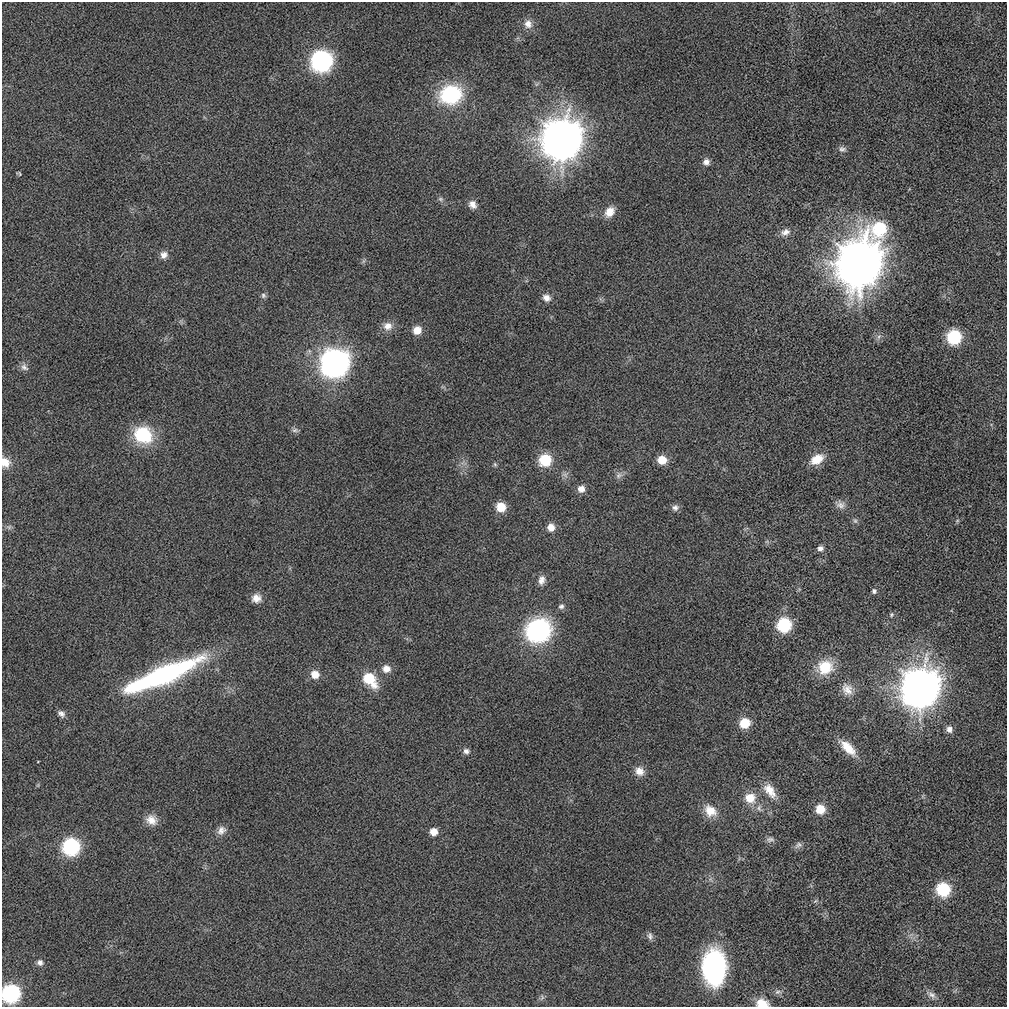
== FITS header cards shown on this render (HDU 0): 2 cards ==
NAXIS1  =                 1005 / Number of pixels along this axis
NAXIS2  =                 1005 / Number of pixels along this axis

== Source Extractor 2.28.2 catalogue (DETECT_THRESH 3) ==
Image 1005 x 1005 px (HDU 0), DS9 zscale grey, 1 PNG px = 1 image px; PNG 1009 x 1009 px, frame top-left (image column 1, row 1005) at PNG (2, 2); no overlay
Background -1.28e-13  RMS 8.0e-12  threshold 2.39e-11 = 3 sigma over >= 5 px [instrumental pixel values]
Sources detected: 82; all 82 listed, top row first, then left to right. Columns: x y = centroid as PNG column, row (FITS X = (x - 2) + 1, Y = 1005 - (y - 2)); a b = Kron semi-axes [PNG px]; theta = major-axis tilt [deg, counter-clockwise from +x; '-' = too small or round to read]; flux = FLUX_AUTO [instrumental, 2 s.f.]
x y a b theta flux
528 24 13 11 -72 4.6e-09
321 61 12 11 - 1.5e-07
451 95 21 18 14 4.7e-08
562 139 17 16 - 1.3e-06
842 149 10 7 -2 2.0e-09
706 162 8 8 - 2.8e-09
19 174 6 4 -35 7.2e-10
441 199 9 6 -41 1.5e-09
472 205 10 9 - 3.6e-09
610 212 13 10 53 6.4e-09
785 232 13 9 19 3.3e-09
164 255 10 9 - 3.4e-09
363 261 7 4 71 9.1e-10
860 263 21 16 63 2.1e-06
263 295 7 7 - 1.4e-09
546 298 10 8 -31 3.7e-09
388 326 13 11 -7 4.8e-09
417 330 8 8 - 6.8e-09
879 337 9 5 70 1.7e-09
954 337 9 9 - 4.5e-08
335 363 14 13 - 4.1e-07
24 367 11 8 -43 2.4e-09
295 430 10 6 -6 1.5e-09
143 435 22 19 -25 2.9e-08
817 459 17 10 31 9.6e-09
545 460 10 9 - 2.4e-08
662 460 9 8 - 8.8e-09
5 462 13 10 -57 5.8e-09
495 464 7 5 -69 8.7e-10
565 475 10 7 8 2.1e-09
619 475 10 8 44 2.4e-09
581 489 8 8 - 4.1e-09
840 505 14 10 -31 3.3e-09
501 507 9 8 - 1.1e-08
675 508 9 8 - 2.1e-09
855 521 8 5 -63 1.2e-09
957 521 6 4 46 8.3e-10
9 527 8 7 - 1.5e-09
551 527 8 8 - 5.0e-09
820 548 7 6 - 2.2e-09
541 580 12 8 74 3.5e-09
874 591 6 5 - 1.2e-09
256 598 10 9 - 4.6e-09
561 606 8 7 - 1.7e-09
891 615 6 6 - 9.5e-10
784 625 9 9 - 3.9e-08
538 630 24 22 34 7.6e-08
825 667 18 16 25 1.7e-08
386 669 10 9 - 4.8e-09
315 674 10 9 - 6.1e-09
163 675 78 15 23 1.2e-07
369 679 16 10 -48 2.1e-08
920 688 16 15 - 1.3e-06
847 689 17 13 -58 5.9e-09
61 714 10 7 -42 2.3e-09
744 723 9 8 - 1.4e-08
949 729 8 8 - 3.1e-09
848 748 25 10 -44 1.1e-08
466 751 8 7 - 2.2e-09
38 761 3 2 - 3.1e-10
639 771 12 10 -39 5.1e-09
770 791 22 11 -56 8.2e-09
750 798 11 10 - 1.1e-08
759 808 10 8 -72 2.6e-09
820 809 9 8 - 1.1e-08
710 811 17 13 -42 9.1e-09
151 820 15 12 -25 6.0e-09
221 830 13 10 47 3.6e-09
433 832 7 7 - 5.4e-09
770 839 12 7 1 2.0e-09
798 845 12 8 30 2.2e-09
71 847 10 10 - 7.1e-08
943 890 9 9 - 3.9e-08
815 901 7 4 44 8.5e-10
650 936 10 7 -74 2.0e-09
40 963 8 7 - 2.1e-09
714 967 30 19 -90 9.4e-08
778 992 10 6 12 1.9e-09
11 994 10 10 - 8.7e-08
931 995 16 8 -32 3.5e-09
542 998 9 5 58 1.4e-09
762 1003 13 9 -7 8.7e-09
At the frame edge (FLAGS 8, measured only in part): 3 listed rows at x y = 5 462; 11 994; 762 1003